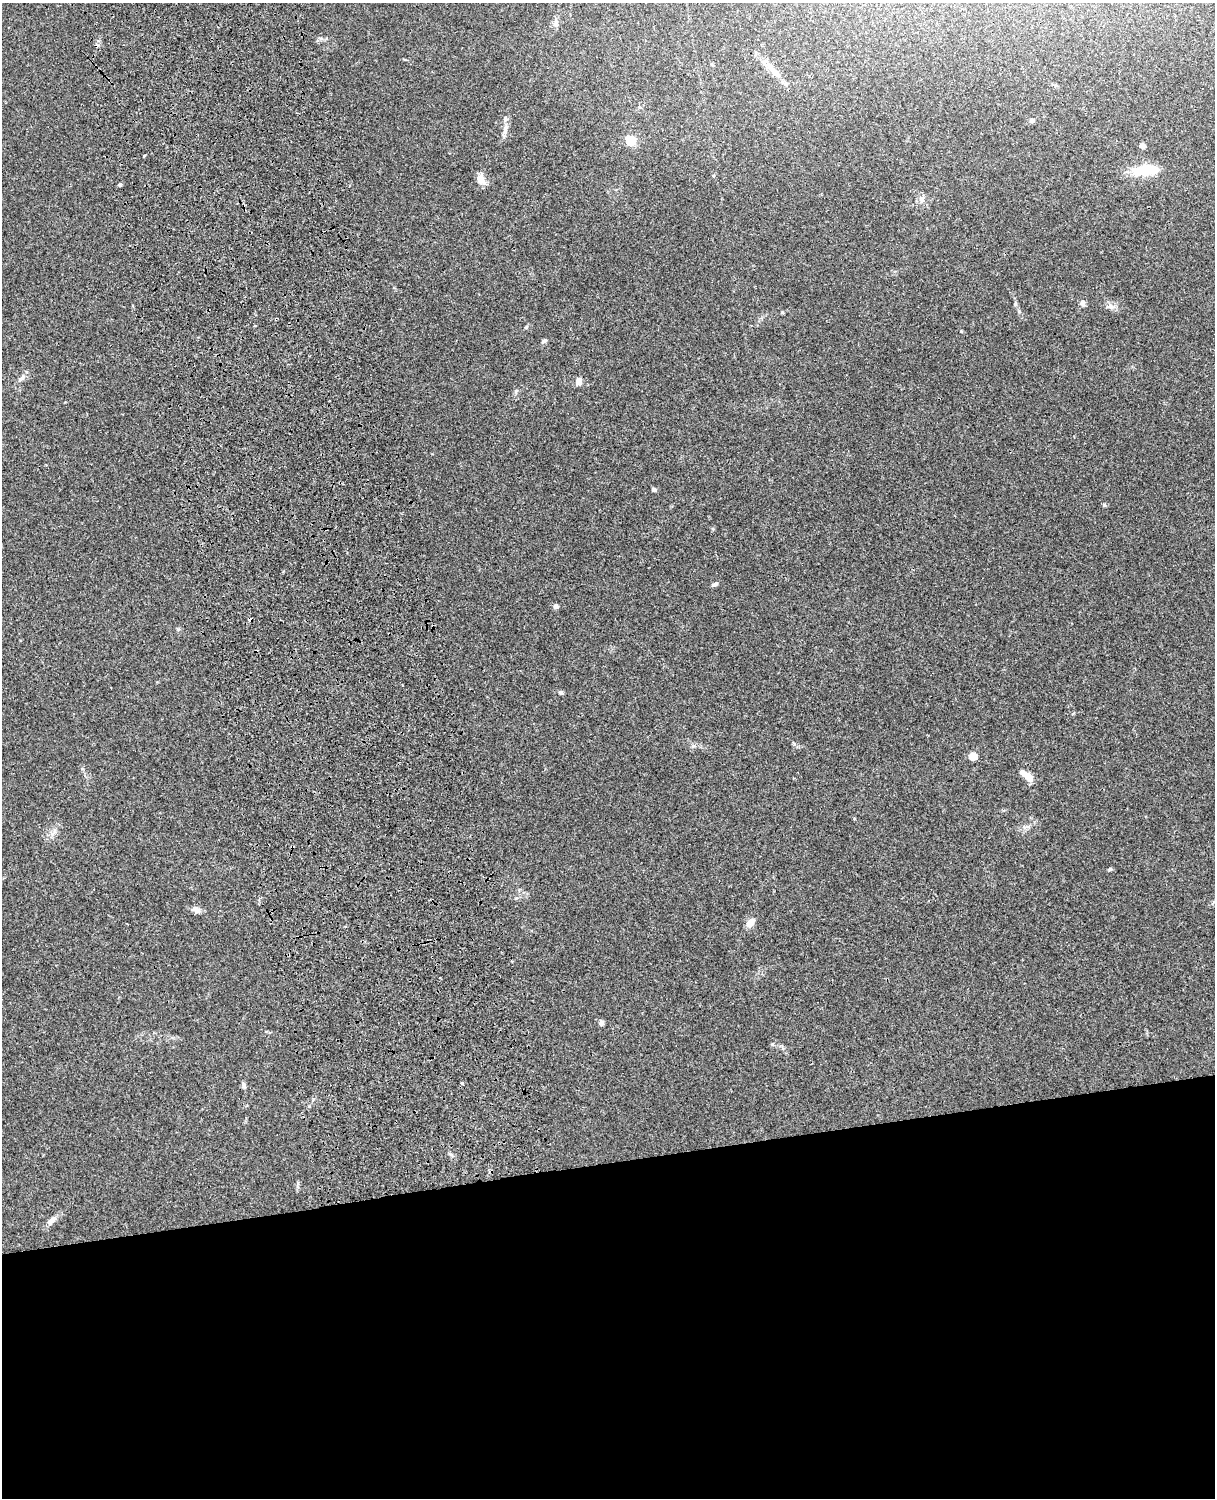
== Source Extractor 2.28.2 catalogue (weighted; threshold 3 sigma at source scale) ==
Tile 11 of 4 x 3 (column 3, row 3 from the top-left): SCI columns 2544-3756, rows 165-1660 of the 5089 x 4928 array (HDU 1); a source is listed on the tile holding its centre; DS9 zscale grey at full resolution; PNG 1217 x 1500 px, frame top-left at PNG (2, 3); no overlay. Shown black and unused: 23% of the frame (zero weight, under 3 of 4 exposures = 6% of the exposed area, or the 3 px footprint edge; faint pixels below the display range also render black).
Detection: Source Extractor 2.28.2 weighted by HDU 2 'WHT'; one run over the whole footprint, this tile lists its part. Background 0.134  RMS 0.0069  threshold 0.0312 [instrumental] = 3 sigma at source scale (4.5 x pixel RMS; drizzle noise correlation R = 1.50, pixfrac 1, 0.05/0.05 arcsec/px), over >= 5 px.
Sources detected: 32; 1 cosmic-ray / hot-pixel residue — not listed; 2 inside a brighter listed object's ellipse — not listed separately; the other 29 listed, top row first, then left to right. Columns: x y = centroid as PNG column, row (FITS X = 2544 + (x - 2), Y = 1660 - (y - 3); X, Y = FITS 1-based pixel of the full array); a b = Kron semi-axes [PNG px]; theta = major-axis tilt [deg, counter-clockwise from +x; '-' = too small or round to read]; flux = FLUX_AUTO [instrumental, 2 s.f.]
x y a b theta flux
776 73 18 8 -41 6.1
1032 120 5 4 - 3.2
505 130 15 6 80 4.2
631 140 5 5 - 46
1142 145 5 5 - 2.8
1145 170 32 11 6 20
480 179 10 9 - 6.2
120 185 5 4 - 1.1
1083 303 8 6 -81 2.2
1110 306 7 6 - 2.2
526 327 5 4 - 0.78
544 341 8 5 33 1.5
21 378 12 5 41 2.5
579 381 9 7 -85 3.6
654 489 4 4 - 2.4
715 584 8 4 17 1.4
556 606 4 4 - 3.4
561 692 7 4 -7 1.1
693 746 6 4 17 1.2
973 756 5 5 - 19
1025 774 14 7 -35 6.2
1028 827 9 4 0 1.8
1110 869 5 4 - 1
196 910 12 8 -25 3.4
750 923 10 7 56 5.6
602 1023 7 5 -88 1.8
462 1083 4 3 - 0.8
243 1084 8 5 -83 1.5
51 1221 13 7 48 3.7
Unlisted compact peaks at least as high as the median listed source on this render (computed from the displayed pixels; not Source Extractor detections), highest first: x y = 1104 505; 782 312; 961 331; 794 744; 1015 304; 178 629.